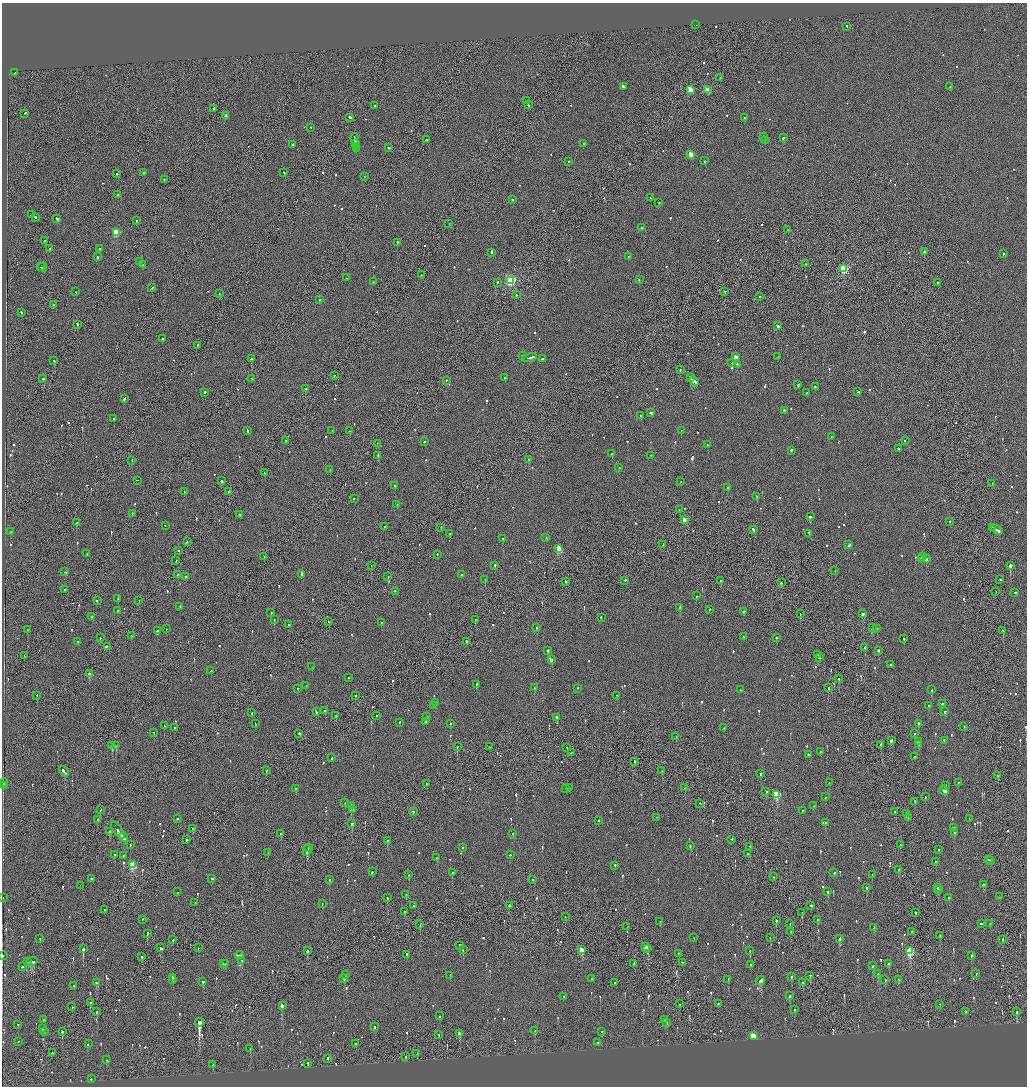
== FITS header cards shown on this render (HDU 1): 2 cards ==
NAXIS1  =                 2050
NAXIS2  =                 2168

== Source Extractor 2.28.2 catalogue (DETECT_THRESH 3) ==
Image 2050 x 2168 px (HDU 1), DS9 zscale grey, zoomed out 1/2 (1 PNG px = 2 x 2 image px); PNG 1029 x 1088 px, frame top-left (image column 2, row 2168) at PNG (2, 3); each listed source drawn as its Kron ellipse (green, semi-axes under 4 px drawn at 4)
Background -0.0812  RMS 0.067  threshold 0.202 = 3 sigma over >= 5 px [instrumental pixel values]
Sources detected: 993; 42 cannot appear on this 1/2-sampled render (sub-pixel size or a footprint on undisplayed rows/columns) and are neither listed nor drawn; of the other 951, the 500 brightest by FLUX_AUTO listed and drawn (451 fainter detections omitted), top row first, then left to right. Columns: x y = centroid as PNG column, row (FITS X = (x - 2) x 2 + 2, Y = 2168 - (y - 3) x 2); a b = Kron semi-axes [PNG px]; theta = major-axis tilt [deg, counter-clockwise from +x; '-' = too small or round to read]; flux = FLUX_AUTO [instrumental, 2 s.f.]
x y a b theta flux
696 25 2 1 - 76
847 27 2 2 - 93
15 73 2 2 - 72
720 78 2 1 - 83
623 87 4 2 - 480
950 87 2 2 - 75
690 90 3 2 - 400
707 90 3 3 - 310
527 101 2 1 - 68
528 105 3 1 - 260
374 106 2 2 - 140
214 109 2 2 - 250
25 114 3 2 - 170
226 116 2 2 - 90
350 118 3 2 - 510
745 118 2 2 - 130
311 128 2 2 - 100
764 137 2 2 - 64
783 138 2 2 - 400
355 140 6 2 -83 420
426 140 2 2 - 190
765 141 2 2 - 74
356 144 3 2 - 420
584 144 2 1 - 260
293 145 2 2 - 170
356 147 2 2 - 360
389 148 2 2 - 230
356 149 2 1 - 250
691 155 3 2 - 350
705 161 2 2 - 270
569 162 2 2 - 70
144 173 2 2 - 80
284 173 2 2 - 120
117 174 2 2 - 130
364 177 2 1 - 680
164 180 2 2 - 110
117 195 2 1 - 68
650 198 2 1 - 69
512 200 2 2 - 170
659 203 2 2 - 73
31 215 2 1 - 160
35 218 2 2 - 160
57 219 4 2 - 330
136 221 2 2 - 98
449 224 2 1 - 81
642 228 2 2 - 88
788 230 2 2 - 74
116 233 3 3 - 570
45 241 2 2 - 190
397 243 2 2 - 270
50 249 2 2 - 71
100 249 2 2 - 1100
924 252 4 2 - 370
491 253 3 2 - 240
1003 254 2 2 - 88
97 257 2 2 - 160
628 257 2 1 - 330
140 262 2 2 - 110
805 264 2 2 - 100
142 265 2 2 - 66
41 267 2 1 - 140
42 268 5 2 - 300
843 269 3 3 - 1200
422 275 3 2 - 120
347 278 2 2 - 400
639 280 2 2 - 72
510 281 3 3 - 1700
373 282 3 2 - 170
497 283 3 1 - 120
937 283 2 2 - 240
152 288 3 2 - 280
76 292 2 1 - 99
725 292 2 1 - 75
219 294 2 2 - 83
516 295 2 2 - 150
760 297 2 2 - 79
319 300 2 2 - 96
53 305 2 2 - 66
21 313 2 2 - 140
77 325 2 2 - 630
777 326 3 2 - 520
163 339 2 1 - 64
197 346 3 1 - 260
522 356 2 2 - 93
736 357 3 2 - 190
777 357 2 2 - 66
530 358 7 2 15 520
252 359 2 2 - 2600
542 359 2 2 - 75
54 361 2 2 - 210
732 363 2 2 - 85
737 365 2 2 - 93
680 370 2 1 - 460
334 376 2 1 - 73
505 378 2 2 - 65
690 378 4 2 - 480
43 379 2 2 - 200
252 379 2 2 - 69
446 381 2 1 - 190
694 381 5 2 - 340
798 385 2 2 - 130
815 387 2 2 - 360
305 389 2 2 - 190
857 392 3 1 - 170
205 393 2 2 - 620
807 393 2 2 - 70
124 399 3 2 - 370
784 411 2 2 - 110
651 413 3 2 - 840
641 416 2 2 - 250
114 419 2 2 - 72
247 431 3 2 - 180
332 431 2 2 - 140
350 431 2 2 - 180
681 431 2 1 - 89
831 437 2 2 - 69
285 441 2 2 - 72
905 441 2 2 - 97
424 442 2 1 - 170
377 444 2 1 - 77
708 445 2 2 - 160
898 449 2 2 - 85
791 451 2 2 - 350
612 454 2 1 - 190
378 456 2 2 - 380
650 456 2 1 - 91
528 460 2 2 - 82
132 461 2 2 - 69
619 468 2 1 - 210
330 470 2 2 - 120
264 473 2 2 - 130
137 481 2 2 - 140
221 481 2 2 - 170
681 482 2 2 - 65
992 484 2 2 - 120
395 486 2 2 - 65
728 488 2 2 - 120
184 492 2 2 - 68
229 492 2 1 - 530
756 497 4 2 - 230
354 499 2 2 - 170
397 505 2 2 - 93
679 510 2 2 - 73
132 514 2 1 - 75
239 515 2 2 - 190
810 517 2 2 - 310
684 520 3 2 - 200
949 522 2 1 - 400
76 523 2 2 - 210
165 526 2 2 - 89
385 527 2 2 - 67
441 528 2 1 - 99
993 528 3 1 - 180
754 530 3 2 - 220
997 530 6 2 -31 360
11 532 2 2 - 85
449 534 2 2 - 80
809 534 4 2 - 220
546 538 2 2 - 67
503 539 2 2 - 180
187 542 2 2 - 120
663 545 2 1 - 120
849 545 4 2 - 380
559 549 3 3 - 570
179 551 2 1 - 120
87 554 2 2 - 69
437 555 2 2 - 84
264 557 2 1 - 90
922 557 2 2 - 140
921 559 2 2 - 520
926 559 2 2 - 2100
176 561 2 1 - 520
371 566 2 1 - 86
494 566 2 2 - 340
1010 566 2 2 - 3000
835 571 2 2 - 70
65 572 2 2 - 110
178 575 2 2 - 460
301 575 2 2 - 110
461 575 2 2 - 100
186 577 2 2 - 560
388 577 2 1 - 250
485 580 2 2 - 86
625 580 2 2 - 90
1000 580 2 2 - 130
721 581 2 2 - 100
566 582 2 2 - 130
781 583 2 2 - 200
65 590 2 2 - 140
395 592 2 2 - 88
996 592 2 1 - 76
1015 593 2 2 - 180
696 596 2 2 - 73
118 599 2 2 - 73
97 601 2 2 - 110
139 601 2 1 - 69
180 607 2 2 - 74
679 608 2 2 - 84
709 610 2 2 - 81
118 611 2 2 - 130
743 612 2 2 - 120
271 613 2 2 - 64
800 614 2 1 - 150
863 614 3 2 - 110
92 617 2 2 - 92
601 618 2 2 - 110
274 620 2 1 - 490
476 620 2 2 - 98
329 622 2 2 - 130
381 623 2 2 - 66
289 625 2 1 - 130
537 628 2 2 - 68
872 628 2 2 - 270
166 629 2 1 - 150
877 629 2 2 - 89
27 630 2 2 - 80
157 631 2 2 - 190
1003 631 2 2 - 71
131 636 2 1 - 92
743 637 2 2 - 93
100 638 2 1 - 78
776 638 2 2 - 140
904 639 2 2 - 300
78 642 2 2 - 130
466 642 3 2 - 130
107 647 3 2 - 220
865 648 2 2 - 270
548 651 2 2 - 200
878 651 2 2 - 310
817 655 2 1 - 75
24 656 2 2 - 72
820 658 2 2 - 84
552 660 2 2 - 69
890 665 2 2 - 260
312 667 2 2 - 87
211 671 2 2 - 72
89 674 2 2 - 770
349 678 2 2 - 100
839 679 2 1 - 170
476 685 2 2 - 130
306 686 2 1 - 80
534 688 3 2 - 170
828 688 3 2 - 100
298 689 2 2 - 93
577 689 2 2 - 84
740 690 2 2 - 120
932 690 2 2 - 130
37 696 2 2 - 90
355 696 2 2 - 89
617 696 2 2 - 89
436 703 2 2 - 1000
942 704 2 2 - 93
433 706 2 2 - 92
929 706 2 2 - 190
325 711 2 2 - 75
316 712 3 2 - 140
944 712 2 2 - 74
252 713 3 2 - 470
335 716 2 2 - 82
376 716 2 2 - 110
426 717 3 2 - 130
557 718 3 2 - 1100
425 722 2 1 - 300
399 723 2 2 - 64
255 724 2 2 - 85
450 724 2 1 - 200
918 724 2 2 - 240
164 726 2 2 - 69
964 727 2 2 - 84
174 728 2 2 - 150
724 728 2 2 - 69
154 733 2 2 - 92
299 734 2 2 - 160
914 734 2 2 - 75
676 737 2 2 - 70
891 741 2 2 - 470
944 741 2 2 - 75
918 742 2 2 - 86
880 745 2 2 - 220
918 745 2 2 - 87
112 746 3 2 - 260
116 746 2 2 - 350
457 747 2 1 - 410
489 747 2 2 - 64
567 748 2 1 - 75
820 752 2 1 - 220
571 753 2 1 - 85
808 755 2 2 - 400
914 757 2 2 - 97
332 758 3 2 - 120
634 762 2 2 - 130
266 771 2 1 - 110
662 771 2 2 - 99
64 772 6 2 -49 430
761 774 2 2 - 190
998 776 2 2 - 210
4 783 4 2 - 320
829 783 2 2 - 75
958 783 2 2 - 66
426 784 2 1 - 70
3 786 2 2 - 150
946 786 2 2 - 110
569 788 2 2 - 68
685 788 2 1 - 82
296 789 2 2 - 85
566 789 2 2 - 290
944 791 5 2 - 620
766 792 2 2 - 180
777 795 3 3 - 910
825 797 2 2 - 94
925 797 2 2 - 70
914 801 2 2 - 71
345 803 2 2 - 63
700 804 2 1 - 71
351 806 2 2 - 1100
814 806 2 2 - 240
101 810 2 2 - 88
353 810 2 2 - 100
803 811 2 2 - 88
413 812 2 2 - 130
894 812 2 1 - 94
906 814 4 2 - 180
656 818 2 2 - 65
908 818 2 1 - 63
177 819 2 2 - 130
969 819 2 1 - 120
98 820 2 2 - 96
599 821 2 2 - 72
825 823 2 2 - 500
352 824 2 2 - 180
954 828 2 2 - 79
193 829 2 1 - 160
118 831 10 2 -54 620
110 832 2 2 - 200
954 833 2 2 - 230
281 834 2 2 - 88
513 834 2 2 - 90
123 838 5 2 - 470
187 840 2 2 - 850
732 840 2 2 - 100
387 841 2 2 - 320
130 845 2 2 - 65
900 845 2 1 - 110
690 846 2 2 - 79
750 847 2 1 - 89
308 848 2 1 - 130
463 848 2 2 - 75
939 850 2 2 - 250
307 851 5 2 - 360
268 853 2 2 - 140
747 854 2 2 - 97
114 855 2 2 - 140
510 855 2 1 - 140
124 856 2 2 - 100
437 858 2 2 - 250
989 860 3 1 - 140
991 860 3 1 - 150
936 862 2 2 - 440
133 865 3 3 - 610
615 866 2 2 - 150
899 870 2 1 - 140
372 872 3 2 - 440
452 873 2 2 - 130
834 873 2 2 - 220
409 875 3 2 - 65
872 875 2 2 - 65
774 877 2 1 - 73
91 879 2 2 - 240
212 879 2 1 - 84
329 880 2 2 - 180
532 880 2 2 - 87
983 885 3 2 - 150
80 886 2 1 - 67
867 888 2 2 - 88
937 888 2 2 - 80
939 890 2 2 - 95
177 892 2 2 - 73
828 892 2 2 - 240
406 895 2 2 - 110
1000 897 2 1 - 69
3 898 2 1 - 79
387 898 2 2 - 79
949 898 2 2 - 230
195 903 2 2 - 66
322 904 2 2 - 88
414 906 2 2 - 240
509 906 3 2 - 140
811 906 3 2 - 290
104 910 2 2 - 100
405 912 2 2 - 100
802 913 2 2 - 110
916 913 2 1 - 550
565 917 2 2 - 78
142 920 2 2 - 75
817 920 2 2 - 98
776 921 2 2 - 270
660 922 2 2 - 79
790 924 2 1 - 94
981 924 2 2 - 91
990 924 2 2 - 67
420 925 2 1 - 160
627 927 2 2 - 76
874 928 3 2 - 120
791 932 2 1 - 78
912 932 2 1 - 83
147 934 3 2 - 210
940 936 3 2 - 220
694 938 2 2 - 67
770 938 2 1 - 64
40 939 2 2 - 95
839 939 3 2 - 250
173 940 2 2 - 81
1002 940 2 2 - 110
459 946 3 2 - 350
645 947 4 2 - 410
161 948 3 2 - 280
198 948 2 1 - 96
83 949 2 2 - 1600
648 949 2 2 - 170
463 950 2 2 - 83
581 950 3 2 - 410
307 951 2 2 - 170
750 951 2 2 - 370
910 951 4 3 - 880
679 954 2 1 - 81
406 955 3 2 - 210
2 956 2 2 - 130
239 956 5 2 - 290
971 956 2 2 - 65
142 957 2 2 - 86
242 961 2 2 - 170
27 962 3 2 - 220
32 962 5 2 - 540
682 963 2 2 - 93
223 964 2 2 - 180
226 964 2 2 - 75
634 964 2 1 - 130
889 964 3 2 - 170
750 965 2 2 - 67
872 966 2 2 - 150
22 967 2 2 - 140
878 974 3 2 - 120
976 974 2 2 - 69
345 975 2 2 - 100
450 976 2 2 - 88
810 976 2 2 - 95
791 977 2 2 - 470
173 978 2 2 - 400
344 979 2 2 - 120
591 979 2 2 - 82
173 980 2 2 - 200
728 980 3 2 - 140
885 980 2 2 - 70
899 980 2 2 - 65
760 981 5 2 - 270
203 982 2 2 - 220
97 983 4 2 - 220
615 983 2 2 - 71
802 983 2 1 - 150
74 986 2 2 - 100
790 996 2 2 - 360
564 997 2 1 - 83
90 1003 3 2 - 66
680 1004 2 2 - 66
718 1004 2 2 - 79
940 1005 2 1 - 92
282 1006 3 2 - 260
72 1007 2 2 - 78
795 1010 2 2 - 70
97 1012 2 2 - 200
966 1012 3 2 - 140
1016 1012 2 2 - 200
440 1016 2 2 - 79
44 1020 2 2 - 79
665 1020 2 2 - 75
199 1023 4 2 - 22000
667 1023 2 2 - 92
18 1025 2 2 - 71
375 1027 2 2 - 96
43 1029 2 1 - 71
535 1031 2 1 - 65
44 1032 2 1 - 75
62 1032 2 2 - 360
602 1032 2 2 - 93
459 1034 3 2 - 240
439 1035 2 2 - 170
753 1036 3 3 - 810
18 1042 2 1 - 110
598 1043 2 2 - 160
88 1044 2 2 - 140
356 1044 2 2 - 130
250 1049 3 2 - 120
52 1053 2 2 - 390
417 1054 2 1 - 65
406 1057 2 1 - 99
327 1059 2 2 - 100
106 1060 2 2 - 94
308 1064 2 2 - 110
213 1065 2 2 - 65
91 1079 2 2 - 140
At the frame edge (FLAGS 8, measured only in part): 1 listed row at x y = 2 956
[451 fainter detections neither listed nor drawn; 42 sub-pixel or undisplayed-footprint detections neither listed nor drawn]